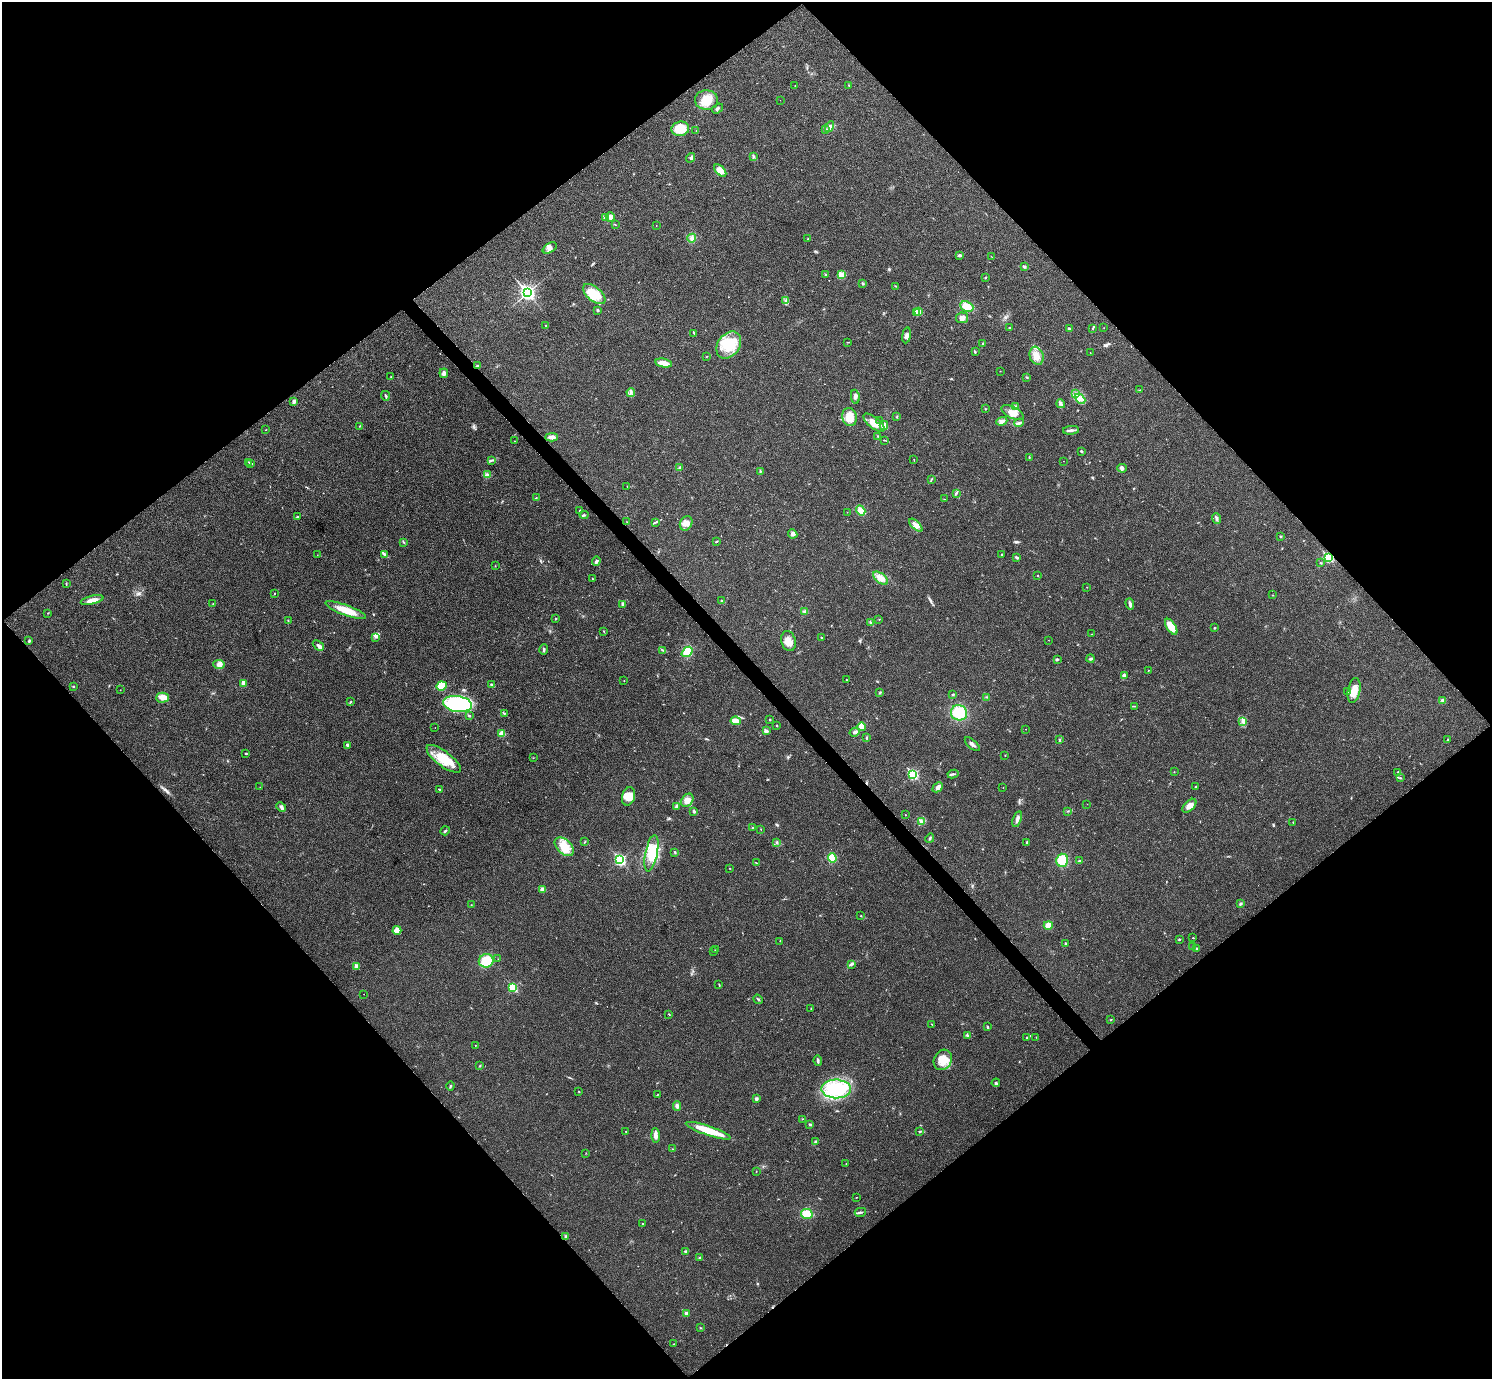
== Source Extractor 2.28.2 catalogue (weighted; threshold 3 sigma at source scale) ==
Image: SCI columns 4-5963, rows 161-5666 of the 5969 x 5967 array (HDU 1 of 3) = the unmasked area's bounding box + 8 px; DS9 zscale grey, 4 x 4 block average (1 PNG px = mean of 4 x 4 image px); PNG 1494 x 1381 px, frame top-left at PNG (2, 2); each listed source drawn as its Kron ellipse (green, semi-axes under 4 px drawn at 4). Shown black and unused: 51% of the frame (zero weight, under 3 of 4 exposures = <1% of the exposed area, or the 3 px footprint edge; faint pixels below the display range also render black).
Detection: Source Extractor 2.28.2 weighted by HDU 2 'WHT'. Background 0.021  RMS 0.0043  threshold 0.0195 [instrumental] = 3 sigma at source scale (4.5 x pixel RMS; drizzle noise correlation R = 1.50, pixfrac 1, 0.05/0.05 arcsec/px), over >= 5 px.
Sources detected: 312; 1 too faint to see at this stretch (4 x 4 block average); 2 cosmic-ray / hot-pixel residue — neither listed nor drawn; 4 coinciding with a brighter row at this scale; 11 inside a brighter listed object's ellipse — not listed separately; the other 294 listed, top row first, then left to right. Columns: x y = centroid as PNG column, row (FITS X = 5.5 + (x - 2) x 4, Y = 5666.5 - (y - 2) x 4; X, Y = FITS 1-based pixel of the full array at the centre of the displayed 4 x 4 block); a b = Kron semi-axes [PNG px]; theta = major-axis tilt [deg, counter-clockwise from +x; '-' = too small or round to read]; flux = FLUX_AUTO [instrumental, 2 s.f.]
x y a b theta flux
849 85 2 2 - 0.93
795 86 2 2 - 1.1
706 100 11 9 -3 46
780 100 2 2 - 0.39
717 108 6 3 37 4.8
829 127 6 4 60 8.7
680 129 9 7 14 65
696 130 2 2 - 0.96
825 130 2 2 - 1.5
754 157 3 2 - 1.9
690 158 5 2 - 3.8
720 171 7 4 -46 22
610 217 4 4 - 11
605 218 2 2 - 22
615 225 2 2 - 1.2
656 225 2 2 - 0.58
692 238 4 4 - 7.6
808 239 2 2 - 0.9
550 248 8 4 29 11
960 255 4 3 - 3.6
991 256 2 2 - 0.92
1024 266 4 2 - 4.2
825 274 2 2 - 4.3
841 275 2 2 - 33
985 278 3 2 - 1.9
863 284 3 2 - 2.7
895 286 2 2 - 1.1
527 293 3 3 - 900
594 294 13 7 -40 58
786 300 2 2 - 1.4
967 306 7 5 -23 30
598 310 2 2 - 8.9
918 311 2 2 - 77
916 313 2 2 - 8.8
962 318 6 5 - 11
545 325 2 2 - 0.81
1009 328 3 2 - 1.6
1069 328 2 2 - 8.9
1093 328 4 2 - 2.3
1104 328 2 2 - 0.56
694 333 4 2 - 2.2
906 335 8 3 82 8.9
847 342 2 2 - 0.82
982 344 3 2 - 1.8
729 345 15 11 54 69
975 352 2 2 - 2.2
1090 353 2 2 - 1.1
1037 356 9 6 -72 22
707 357 2 2 - 0.5
664 363 8 3 -10 36
477 366 2 2 - 4.8
1000 371 2 2 - 0.84
444 373 5 3 - 7.4
391 377 2 2 - 1.2
1027 377 3 2 - 2
1140 390 2 2 - 0.93
631 392 4 2 - 4.1
1076 393 4 2 - 2.9
385 396 5 2 - 3.2
855 397 7 3 -80 6.8
1080 399 6 4 -43 12
294 401 4 2 - 7
1061 404 4 3 - 5.6
1016 407 3 3 - 4.7
985 409 2 2 - 1.2
1012 412 12 6 -27 22
897 416 3 2 - 1.8
849 417 9 7 -76 42
880 420 2 2 - 0.72
1002 421 5 4 - 8.4
874 423 13 5 -38 23
1019 423 5 3 - 6.7
884 425 4 4 - 16
360 426 2 2 - 1.1
265 430 2 2 - 0.71
1071 430 8 2 5 8.2
878 436 2 2 - 1.1
551 437 6 4 1 9.4
884 440 3 2 - 1.8
515 441 2 2 - 0.91
1081 451 3 2 - 3.3
1029 458 3 2 - 2
914 459 2 2 - 0.77
491 460 2 2 - 1.5
1063 461 2 2 - 0.47
249 462 4 2 - 1.7
251 464 3 2 - 2.1
680 468 4 2 - 3.2
1122 468 5 4 - 6.9
760 471 2 2 - 2
487 475 2 2 - 1.3
931 479 3 2 - 1.9
627 487 2 2 - 0.64
956 493 2 2 - 1.4
536 498 2 2 - 1.1
944 499 2 2 - 1
580 510 3 2 - 1.8
861 510 5 4 - 22
847 512 2 2 - 0.49
584 515 4 2 - 3.1
297 517 3 2 - 2.3
1216 519 5 2 - 3.2
626 521 2 2 - 0.49
655 522 3 2 - 1.9
686 523 7 6 - 17
916 525 8 4 -44 13
793 534 5 4 - 6.1
1281 536 2 2 - 2.4
403 542 3 2 - 1.9
716 542 3 2 - 2.5
317 555 2 2 - 0.46
385 555 2 2 - 1.9
1001 555 3 2 - 1.2
1017 558 3 2 - 4.2
1328 558 3 2 - 290
596 561 5 3 - 4.8
1320 563 2 2 - 1.6
495 566 2 2 - 0.83
1038 576 2 2 - 1.1
881 578 9 5 -38 23
592 579 2 2 - 0.94
66 584 4 2 - 1.9
1087 587 2 2 - 0.55
275 594 2 2 - 2.5
1273 595 2 2 - 0.76
92 600 12 3 13 20
722 601 3 2 - 2.5
213 604 2 2 - 1.2
623 604 2 2 - 1.8
1130 604 6 2 -72 8
346 610 22 5 -20 44
804 612 3 3 - 5.1
48 613 2 2 - 0.99
556 619 2 2 - 1.6
879 619 2 2 - 0.95
288 621 2 2 - 0.8
871 623 4 2 - 3
1171 627 9 4 -57 50
1215 628 3 2 - 1.6
604 631 3 2 - 1.3
1091 634 2 2 - 0.89
376 637 2 2 - 1.8
821 637 2 2 - 1.7
1048 640 2 2 - 0.81
29 641 3 2 - 2.4
789 641 10 7 -74 22
318 645 6 3 -43 8.3
544 650 5 2 - 3.4
663 650 3 2 - 2.2
687 652 6 4 42 39
1057 659 4 2 - 2.9
1091 659 4 2 - 4.1
219 664 6 4 -2 13
1148 670 2 2 - 0.88
1125 675 4 2 - 2.9
846 680 2 2 - 1.3
624 681 2 2 - 0.83
244 683 2 2 - 48
491 685 3 2 - 3.8
73 686 2 2 - 2.1
441 686 5 4 - 56
120 690 2 2 - 0.81
1354 690 12 6 78 33
880 692 3 2 - 2.4
1347 692 3 2 - 1.6
953 694 2 2 - 2.4
987 697 2 2 - 1.3
162 698 6 5 - 12
1442 700 3 2 - 3.6
350 702 3 2 - 1.8
457 704 15 8 -8 340
1135 706 2 2 - 0.94
504 713 3 2 - 1.9
959 713 8 7 - 79
469 716 3 2 - 2.7
770 719 2 2 - 2.3
736 721 5 3 - 26
1243 722 3 3 - 3.6
776 725 2 2 - 1.1
862 727 4 4 - 36
435 728 2 2 - 0.6
1026 729 2 2 - 0.7
766 731 3 3 - 4.7
855 732 5 3 - 6.3
502 733 4 3 - 20
867 738 3 2 - 2.1
1059 740 2 2 - 2.2
1448 740 3 2 - 2.3
972 744 9 2 -41 7.4
347 745 4 2 - 5.1
246 753 3 2 - 2.2
1005 755 2 2 - 0.89
533 758 2 2 - 0.78
444 759 21 7 -37 59
1174 772 2 2 - 0.7
1398 772 4 2 - 2.7
953 774 5 2 - 4.2
913 775 3 2 - 280
1400 778 2 2 - 1.5
260 787 2 2 - 0.59
938 787 6 4 44 11
1196 787 3 2 - 1.9
1003 788 2 2 - 0.61
439 789 3 2 - 1.7
629 796 9 6 74 22
687 800 7 5 53 16
1087 804 2 2 - 0.6
676 806 3 2 - 3.1
1189 806 8 5 46 18
281 807 5 3 - 5.4
694 811 3 2 - 3.5
1068 811 3 2 - 1.1
905 815 2 2 - 1.1
1017 819 8 3 72 8.8
921 821 4 2 - 3.5
1293 822 2 2 - 1.2
753 828 3 2 - 1.9
761 829 2 2 - 0.78
445 831 5 2 - 3.2
930 838 5 2 - 2.9
585 842 2 2 - 1.4
776 843 2 2 - 1.7
1027 843 4 2 - 2.1
564 847 11 7 -44 41
675 852 2 2 - 1.9
651 853 18 6 79 49
832 858 5 4 - 41
620 860 3 2 - 380
1062 860 6 6 - 55
1079 861 4 2 - 2.2
757 863 3 2 - 2
730 868 2 2 - 0.86
542 889 4 3 - 7.5
1240 904 3 2 - 3.5
471 905 2 2 - 0.9
861 916 2 2 - 2.4
1048 925 4 4 - 25
397 930 4 4 - 24
1193 938 2 2 - 1.2
1179 939 2 2 - 2.2
780 941 2 2 - 0.46
1066 943 2 2 - 2.2
1193 946 3 2 - 2.3
1196 948 3 2 - 1.7
716 950 3 2 - 1.4
714 951 2 2 - 0.97
498 959 2 2 - 0.64
486 961 7 6 - 70
851 964 3 3 - 3.3
357 966 2 2 - 28
719 984 3 2 - 1.8
513 988 2 2 - 190
364 994 2 2 - 0.5
758 999 5 2 - 1.5
811 1009 2 2 - 1
669 1014 2 2 - 1.5
1111 1019 2 2 - 1.1
932 1025 3 2 - 1.2
987 1027 3 2 - 2.7
967 1035 4 2 - 2.2
1036 1037 2 2 - 1.2
1026 1038 3 2 - 2.4
475 1045 2 2 - 1.1
943 1060 10 8 63 35
818 1061 5 2 - 4.1
480 1066 3 2 - 1.6
996 1083 4 2 - 3.7
450 1086 4 2 - 3.3
836 1089 15 9 -2 160
579 1091 2 2 - 1.2
658 1094 2 2 - 0.86
756 1099 3 3 - 4.6
677 1106 4 4 - 6.5
802 1119 2 2 - 1.2
810 1125 2 2 - 7.8
708 1131 24 4 -19 68
919 1131 3 2 - 2.1
626 1132 2 2 - 0.94
656 1135 7 3 -86 14
816 1142 3 3 - 4.7
673 1149 2 2 - 0.87
586 1153 2 2 - 0.82
846 1164 2 2 - 0.99
756 1171 2 2 - 1.1
857 1197 3 2 - 0.92
860 1212 6 2 13 5.3
807 1214 6 5 - 38
643 1224 2 2 - 3.4
566 1237 2 2 - 8.2
685 1251 3 3 - 3.6
700 1258 3 2 - 4.3
686 1313 2 2 - 18
700 1328 2 2 - 1.2
674 1344 2 2 - 1.3
Overlapping masked pixels (flux is a lower limit): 2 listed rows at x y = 477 366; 1328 558
Diffuse or blended objects may show on this block-average render without a row.